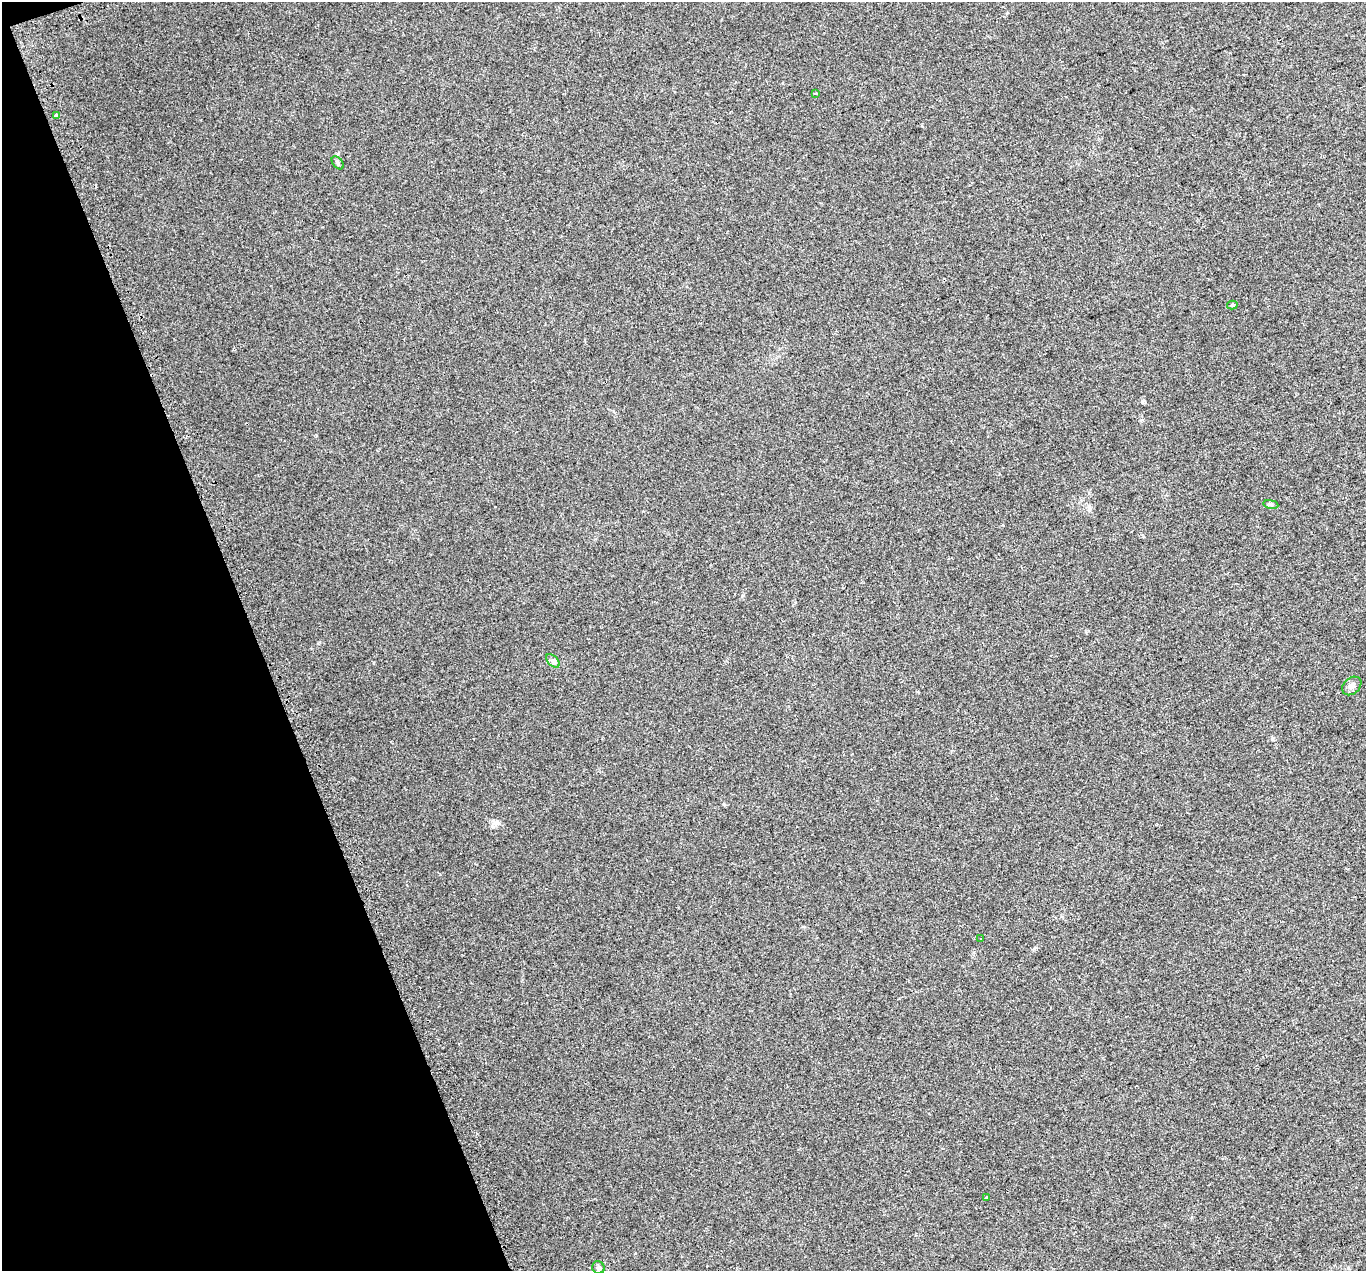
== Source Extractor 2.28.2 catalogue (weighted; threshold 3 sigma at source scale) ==
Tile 5 of 4 x 4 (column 1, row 2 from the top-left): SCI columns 33-1396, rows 2703-3971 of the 5518 x 5351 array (HDU 1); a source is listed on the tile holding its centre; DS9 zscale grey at full resolution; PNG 1368 x 1273 px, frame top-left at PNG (2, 2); each listed source drawn as its Kron ellipse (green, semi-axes under 4 px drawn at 4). Shown black and unused: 19% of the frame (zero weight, under 2 of 3 exposures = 3% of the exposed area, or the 3 px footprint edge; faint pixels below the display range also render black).
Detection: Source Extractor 2.28.2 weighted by HDU 2 'WHT'; one run over the whole footprint, this tile lists its part. Background 0.0227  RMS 0.0068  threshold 0.0304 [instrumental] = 3 sigma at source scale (4.5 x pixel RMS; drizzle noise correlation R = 1.50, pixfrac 1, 0.0396/0.0396 arcsec/px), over >= 5 px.
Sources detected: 10; all 10 listed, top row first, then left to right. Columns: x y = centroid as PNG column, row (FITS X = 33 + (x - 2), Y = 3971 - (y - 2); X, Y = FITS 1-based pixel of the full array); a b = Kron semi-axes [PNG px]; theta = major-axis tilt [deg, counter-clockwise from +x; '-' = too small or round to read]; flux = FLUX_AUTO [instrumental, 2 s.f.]
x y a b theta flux
816 93 3 3 - 1
56 116 3 3 - 6.9
338 163 7 4 -51 1.2
1232 305 5 4 - 0.93
1271 504 8 4 -9 1
553 661 8 5 -45 1.6
1352 686 11 8 42 2.6
981 939 3 3 - 1.2
986 1198 4 3 - 2.6
598 1268 6 6 - 1.6
Unlisted compact peaks at least as high as the median listed source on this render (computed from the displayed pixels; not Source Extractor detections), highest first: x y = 1142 402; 495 823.